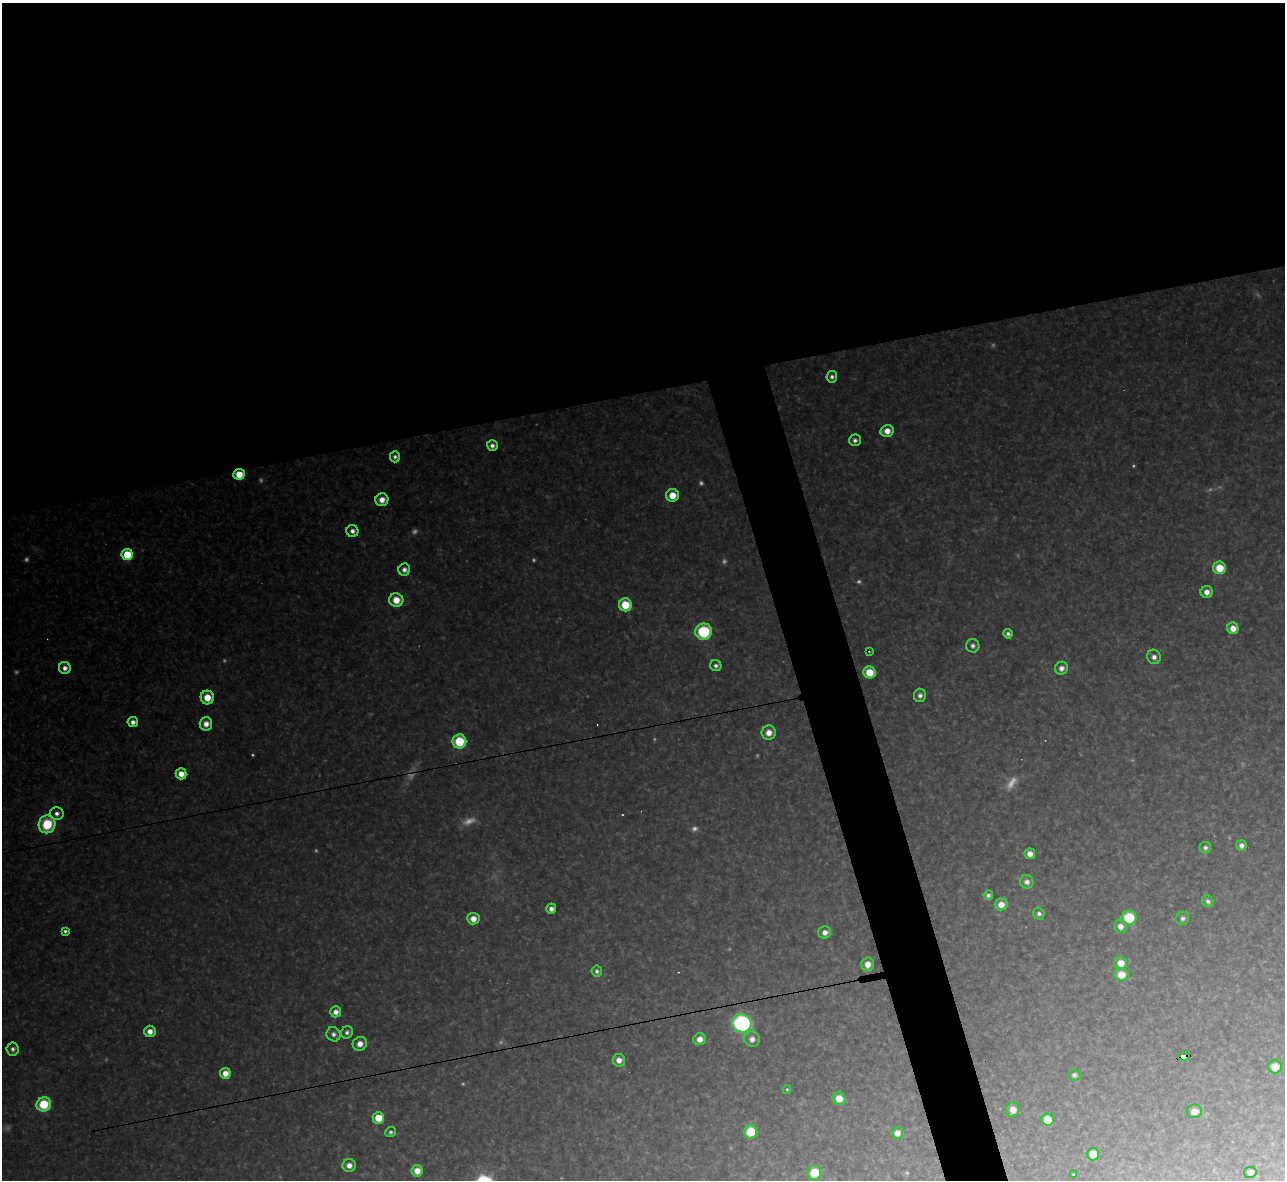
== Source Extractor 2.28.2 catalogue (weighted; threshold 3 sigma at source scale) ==
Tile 2 of 4 x 4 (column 2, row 1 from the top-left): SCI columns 1284-2566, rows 3678-4855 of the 5133 x 5115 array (HDU 1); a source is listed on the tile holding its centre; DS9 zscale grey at full resolution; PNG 1287 x 1182 px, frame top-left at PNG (2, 3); each listed source drawn as its Kron ellipse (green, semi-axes under 4 px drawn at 4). Shown black and unused: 36% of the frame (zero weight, under 3 of 4 exposures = <1% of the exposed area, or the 3 px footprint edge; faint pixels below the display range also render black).
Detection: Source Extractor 2.28.2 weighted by HDU 2 'WHT'; one run over the whole footprint, this tile lists its part. Background 0.319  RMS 0.019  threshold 0.0867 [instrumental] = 3 sigma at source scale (4.5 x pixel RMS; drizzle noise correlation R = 1.50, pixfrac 1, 0.05/0.05 arcsec/px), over >= 5 px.
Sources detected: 118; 34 too faint to see at this stretch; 1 cosmic-ray / hot-pixel residue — neither listed nor drawn; the other 83 listed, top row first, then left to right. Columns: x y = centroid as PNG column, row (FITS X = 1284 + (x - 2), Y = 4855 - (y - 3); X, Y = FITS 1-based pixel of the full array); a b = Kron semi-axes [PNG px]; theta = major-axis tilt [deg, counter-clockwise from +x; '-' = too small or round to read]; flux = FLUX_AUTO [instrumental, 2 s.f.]
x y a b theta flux
832 377 6 5 - 8.3
887 431 7 6 - 27
855 440 6 6 - 9.2
492 446 5 5 - 11
395 457 5 5 - 7.5
239 474 6 5 - 48
672 495 6 6 - 44
382 500 6 6 - 24
352 531 6 6 - 13
127 555 5 5 - 130
1219 568 6 6 - 63
404 570 6 6 - 12
1207 592 6 6 - 19
396 600 7 7 - 41
625 605 6 6 - 81
1233 628 6 5 - 26
704 632 8 8 - 160
1008 634 5 4 - 8.1
973 646 7 7 - 9.8
869 652 3 2 - 1.7
1154 657 7 6 - 14
716 666 6 5 - 8.2
65 668 6 6 - 14
1061 668 6 6 - 15
869 672 6 6 - 58
920 695 7 6 - 11
207 697 7 6 - 40
133 722 5 5 - 13
206 724 7 6 - 21
769 733 7 7 - 26
459 741 7 7 - 120
181 774 5 5 - 27
57 813 7 6 - 12
47 824 9 8 - 120
1241 845 5 5 - 12
1205 848 6 5 - 8.4
1030 854 5 5 - 18
1027 882 7 6 - 14
988 895 5 4 - 8.1
1208 901 6 5 - 8.7
1001 904 6 6 - 24
551 909 5 5 - 13
1039 914 6 5 - 8.4
1129 918 7 7 - 110
1183 918 7 6 - 8.3
473 919 6 6 - 25
1120 926 7 6 - 18
65 931 4 4 - 6.5
825 932 6 6 - 16
1121 963 6 6 - 36
868 964 7 6 - 23
597 971 5 5 - 7.1
1121 974 7 6 - 43
336 1012 5 5 - 17
742 1023 9 9 - 500
150 1031 6 5 - 21
347 1032 6 5 - 7.6
333 1034 7 7 - 11
700 1039 6 6 - 22
752 1039 8 7 - 17
360 1044 7 6 - 22
13 1049 6 6 - 9.1
1184 1056 6 4 11 74
619 1060 6 6 - 20
1275 1067 7 6 - 38
225 1073 5 5 - 27
1074 1075 6 5 - 8.4
787 1089 4 3 - 3.1
839 1098 6 6 - 34
44 1104 7 7 - 100
1013 1110 7 7 - 27
1194 1111 7 6 - 23
378 1118 6 6 - 55
1048 1120 6 6 - 72
391 1132 5 5 - 6
751 1132 6 6 - 98
897 1133 6 5 - 18
1093 1154 6 6 - 46
349 1165 6 6 - 18
417 1171 6 5 - 28
1250 1172 6 5 - 15
814 1173 7 7 - 81
1073 1175 3 3 - 2.6
Overlapping masked pixels (flux is a lower limit): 2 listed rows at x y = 239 474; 1184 1056